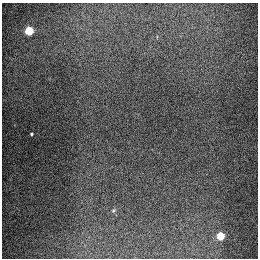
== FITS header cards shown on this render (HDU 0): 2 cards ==
NAXIS1  =                  256
NAXIS2  =                  256

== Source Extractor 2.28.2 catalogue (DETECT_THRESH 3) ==
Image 256 x 256 px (HDU 0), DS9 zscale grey, 1 PNG px = 1 image px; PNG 260 x 260 px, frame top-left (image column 1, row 256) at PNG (2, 3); no overlay
Background 1280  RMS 27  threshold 79.6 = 3 sigma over >= 5 px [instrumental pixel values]
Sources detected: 4; all 4 listed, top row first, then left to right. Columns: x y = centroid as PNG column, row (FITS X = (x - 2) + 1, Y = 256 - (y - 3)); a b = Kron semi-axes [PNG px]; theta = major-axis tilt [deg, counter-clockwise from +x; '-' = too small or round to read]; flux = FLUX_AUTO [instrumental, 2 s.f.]
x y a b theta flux
29 31 5 5 - 93000
31 134 3 3 - 2100
113 210 6 4 45 2100
220 236 5 5 - 71000